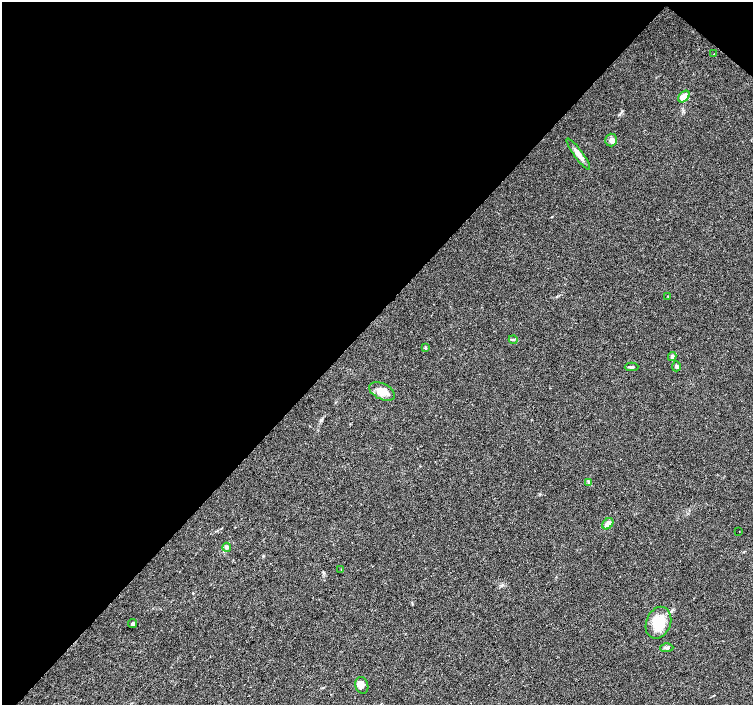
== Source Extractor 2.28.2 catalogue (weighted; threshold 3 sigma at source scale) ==
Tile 2 of 4 x 4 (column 2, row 1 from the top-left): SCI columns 1510-3011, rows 4455-5860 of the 6016 x 6028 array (HDU 1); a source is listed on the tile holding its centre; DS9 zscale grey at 2 x 2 block average (1 PNG px = mean of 2 x 2 image px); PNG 755 x 707 px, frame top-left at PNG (2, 2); each listed source drawn as its Kron ellipse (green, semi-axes under 4 px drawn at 4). Shown black and unused: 46% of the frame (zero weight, under 3 of 4 exposures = <1% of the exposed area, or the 3 px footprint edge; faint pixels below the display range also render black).
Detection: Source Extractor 2.28.2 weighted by HDU 2 'WHT'; one run over the whole footprint, this tile lists its part. Background 0.0466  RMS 0.0039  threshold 0.0176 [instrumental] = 3 sigma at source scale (4.5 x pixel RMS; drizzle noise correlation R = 1.50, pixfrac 1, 0.0396/0.0396 arcsec/px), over >= 5 px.
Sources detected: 22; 2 inside a brighter listed object's ellipse — not listed separately; the other 20 listed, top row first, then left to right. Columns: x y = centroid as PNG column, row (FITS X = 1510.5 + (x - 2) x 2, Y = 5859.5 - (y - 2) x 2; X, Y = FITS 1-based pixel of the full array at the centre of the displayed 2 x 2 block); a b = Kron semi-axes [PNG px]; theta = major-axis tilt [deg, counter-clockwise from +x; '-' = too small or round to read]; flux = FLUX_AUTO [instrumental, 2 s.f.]
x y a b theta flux
714 54 2 2 - 0.28
684 97 7 4 48 13
611 140 6 5 - 3.4
578 154 19 4 -54 6.9
668 296 2 2 - 0.44
513 340 4 3 - 1
425 348 3 3 - 1.2
672 356 4 4 - 2.6
676 366 5 4 - 1.9
632 367 7 3 1 1.9
382 391 14 7 -25 9.9
589 482 3 3 - 1.2
608 524 6 4 46 5.4
739 531 2 2 - 0.39
227 547 4 4 - 1.6
341 569 2 2 - 0.67
133 623 4 3 - 1.4
658 623 16 12 68 24
667 648 6 3 2 2.3
362 685 8 6 -75 4.6
Diffuse or blended objects may show on this block-average render without a row.